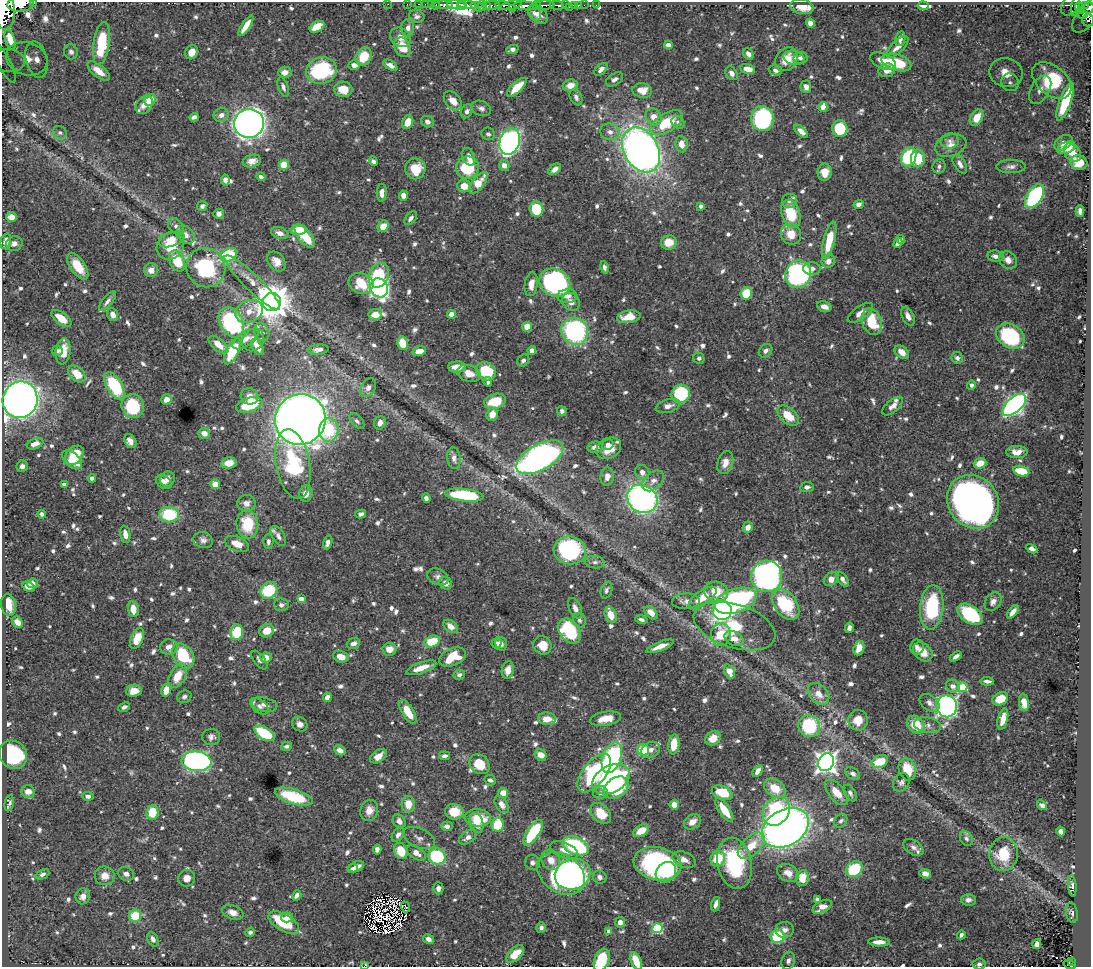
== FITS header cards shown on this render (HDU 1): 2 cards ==
NAXIS1  =                 1089
NAXIS2  =                  965

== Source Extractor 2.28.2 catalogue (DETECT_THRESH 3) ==
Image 1089 x 965 px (HDU 1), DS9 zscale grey, 1 PNG px = 1 image px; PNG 1093 x 969 px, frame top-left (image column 1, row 965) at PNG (2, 2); each listed source drawn as its Kron ellipse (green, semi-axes under 4 px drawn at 4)
Background 0.688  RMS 0.011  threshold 0.0317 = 3 sigma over >= 5 px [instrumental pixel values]
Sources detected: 871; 5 with non-positive FLUX_AUTO (blend fragments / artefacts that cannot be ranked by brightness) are neither listed nor drawn; of the other 866, the 500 brightest by FLUX_AUTO listed and drawn (366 fainter detections omitted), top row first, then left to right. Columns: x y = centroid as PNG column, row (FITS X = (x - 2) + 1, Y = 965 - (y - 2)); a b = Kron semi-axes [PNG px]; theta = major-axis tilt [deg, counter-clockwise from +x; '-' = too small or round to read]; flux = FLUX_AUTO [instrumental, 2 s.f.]
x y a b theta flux
34 3 3 2 - 72
20 4 13 7 4 2300
388 4 2 2 - 6.1
407 4 2 2 - 6.4
419 4 3 2 - 18
425 4 2 2 - 12
431 4 2 2 - 13
436 5 4 3 - 27
444 5 9 3 0 80
456 5 9 4 -5 1300
462 5 5 3 - 390
467 5 10 4 -10 1100
492 5 8 3 8 450
502 5 7 3 -5 260
511 5 10 4 13 370
536 5 4 3 - 220
543 5 11 4 4 690
557 5 7 3 -10 170
565 5 3 2 - 53
574 5 4 2 - 33
579 5 3 2 - 7.2
584 5 2 2 - 7.1
596 5 2 2 - 5.8
1070 5 11 8 52 110
1085 5 4 3 - 87
482 6 5 3 - 69
486 6 4 3 - 98
526 6 12 4 -4 1900
923 6 5 4 - 4
1075 6 10 3 77 130
477 7 7 3 -20 140
569 7 2 2 - 58
802 7 12 7 -10 7.7
1079 7 5 3 - 120
512 8 3 3 - 110
1089 8 6 5 - 380
1081 10 4 3 - 67
5 11 19 9 90 5200
534 13 8 6 -61 2.3
538 14 11 7 -43 5
1088 14 22 9 51 240
1083 15 4 3 - 45
417 16 8 6 -21 2.3
1088 20 6 6 - 140
810 23 5 4 - 5.8
246 26 12 4 57 9
317 27 8 5 28 16
408 28 9 6 -90 3.6
400 37 11 9 -36 5.9
10 39 10 5 -74 8.3
900 39 7 5 79 3.4
102 43 22 8 82 34
668 45 4 4 - 3.8
402 47 10 8 -63 15
898 47 14 6 45 5.7
512 49 6 4 21 2.9
71 52 7 7 - 4.1
192 52 7 6 - 8
748 54 6 4 -50 3.4
364 57 9 7 59 18
794 58 10 7 -12 3.4
800 58 7 6 - 2.6
27 59 21 16 -18 25
37 59 18 10 -76 13
786 59 13 10 51 10
8 60 16 11 -5 10
883 61 13 7 -24 8.3
4 62 23 6 -62 6.4
896 62 15 8 -17 26
354 65 5 4 - 4.6
390 65 8 4 -32 3.9
601 69 8 4 42 3.5
748 69 7 5 -13 7.2
775 70 6 5 - 2
887 70 8 7 - 5.8
99 71 13 6 -38 8
321 71 15 13 20 73
285 72 7 5 4 4.6
732 73 7 5 -53 3.2
1006 73 17 14 -12 19
615 79 9 5 34 2.9
1052 80 23 14 -40 54
1010 82 9 8 - 4.5
570 85 8 6 11 6.7
283 87 10 5 -71 2.6
517 87 12 5 44 14
806 87 6 5 - 4.5
343 89 9 7 -3 13
642 90 10 7 -8 8.4
1040 90 16 9 60 7.1
576 97 8 5 -63 2.4
150 100 6 5 - 18
453 101 11 7 -48 8
1065 102 20 6 71 26
144 105 10 7 51 5.2
823 107 5 4 - 7.7
481 108 10 7 -22 2.9
467 111 7 5 62 2.3
221 115 8 6 23 4.3
194 117 5 4 - 2.8
654 117 9 7 -50 7.3
976 118 9 6 60 12
762 119 12 11 - 81
408 122 7 5 68 10
427 122 7 5 -25 2.7
249 123 15 14 - 440
667 123 18 9 31 27
678 123 7 5 -38 2.2
840 129 8 7 - 30
801 131 8 4 -42 5.5
610 132 10 8 -17 4.4
60 133 7 6 - 2
488 134 7 6 - 2
950 141 9 7 9 3.3
510 142 13 10 69 270
1063 143 10 6 35 4.1
682 144 8 6 -81 6.8
951 145 16 11 19 7.1
1066 148 9 6 21 12
641 150 24 17 -61 450
1072 153 10 7 -49 9.8
469 157 9 6 -69 4.9
909 157 9 7 66 53
918 158 9 7 -90 19
252 161 9 6 12 4.4
373 161 5 4 - 3
1079 163 8 7 - 14
960 164 10 5 -59 3.4
284 165 5 5 - 17
504 165 5 5 - 4.2
939 166 7 6 - 2.4
1011 166 14 6 0 3.6
467 168 11 11 - 36
415 169 10 10 - 16
555 169 7 4 39 3.9
825 172 8 7 - 8.5
261 177 4 4 - 2.4
225 180 5 4 - 2.4
478 183 12 6 53 17
464 186 7 6 - 9.6
382 193 9 5 87 4.7
404 196 5 4 - 5.1
1035 196 13 7 57 83
789 201 7 7 - 2.5
859 204 5 4 - 3.3
202 206 5 5 - 2
701 206 4 4 - 2.2
536 209 7 7 - 31
1080 211 6 4 -90 2.5
219 214 5 5 - 2.4
791 214 14 9 -74 27
11 217 5 4 - 9
411 218 8 5 49 2.7
176 226 9 6 -48 2.8
383 226 6 5 - 8.5
298 230 7 5 2 18
280 233 9 5 -17 3.6
791 234 11 9 -52 12
186 235 10 7 -46 4.6
305 236 14 6 -50 23
172 239 13 7 19 8.7
901 239 4 4 - 3.6
829 240 19 5 77 22
6 241 8 5 76 4.7
669 242 8 7 - 12
898 243 5 4 - 3.3
14 244 8 7 - 3.5
170 246 15 13 49 20
229 255 8 6 27 43
995 256 8 5 -8 3.5
1008 260 9 8 - 5.1
177 261 11 7 -63 21
828 261 7 6 - 4.8
276 262 11 8 -54 6.3
78 266 15 7 -55 15
604 267 6 4 -78 2.3
206 268 20 19 - 54
812 269 8 6 -2 3.8
151 270 7 7 - 6.2
798 274 14 12 71 140
379 275 13 9 66 35
252 282 38 8 -44 13
361 283 12 10 -19 24
555 283 16 13 -30 170
531 284 12 6 81 7.3
379 288 10 8 -54 230
746 293 6 5 - 24
567 296 10 7 4 4.1
107 301 12 5 50 2.8
272 302 9 9 - 1700
571 302 10 8 -48 5
824 307 7 5 -16 4.6
249 311 14 11 26 9.1
860 313 15 6 35 5.7
452 314 4 4 - 9.1
113 315 6 5 - 4.7
375 315 7 5 7 9.7
908 316 10 5 -63 4.4
629 317 12 6 8 12
61 318 11 6 -38 13
231 322 16 11 -61 97
872 322 14 9 -69 25
527 327 5 5 - 11
575 331 14 13 - 110
262 332 9 7 -64 3.4
1010 336 15 11 -33 64
246 339 15 7 34 5.4
253 340 12 10 49 8.4
402 343 7 5 -81 18
218 345 11 6 -40 8.2
257 347 9 5 -59 7.1
318 350 10 5 5 3.4
57 351 5 5 - 2.2
63 351 13 7 83 10
232 351 14 6 64 29
419 351 7 4 12 7.7
532 351 4 4 - 3.4
766 351 7 6 - 3
902 352 8 5 -42 6.8
699 358 6 5 - 2.3
957 358 6 5 - 2.4
523 360 7 5 47 2.5
457 367 9 5 1 8.6
486 371 10 8 -34 33
469 373 12 8 -19 7.8
77 374 10 7 -44 14
488 382 5 4 - 2.2
971 385 5 4 - 2.4
114 386 15 7 -58 49
368 388 10 7 59 2.9
681 394 9 9 - 51
249 396 9 8 - 5.9
167 399 5 5 - 6.4
20 400 18 17 - 570
495 401 11 7 15 21
249 405 13 7 17 34
1014 405 14 7 42 290
133 406 12 11 - 43
668 406 12 6 15 4.6
893 406 12 6 40 3.9
562 411 5 4 - 2.9
492 414 6 5 - 8
788 416 12 7 -40 15
300 419 26 25 - 960
357 421 9 5 -48 2.1
380 423 7 5 65 3.8
329 430 12 9 85 33
204 433 6 5 - 5.8
130 441 7 5 -57 4.3
35 444 8 5 21 5.4
608 445 6 5 - 2.8
595 447 7 5 11 4.2
609 448 13 10 29 12
1017 452 10 6 2 5.6
74 455 11 8 46 18
540 457 26 12 29 280
454 458 11 6 -81 3.6
72 460 12 7 -43 15
229 463 7 5 9 9
725 463 12 8 75 7.1
980 463 6 5 - 11
293 464 35 17 -80 63
22 466 6 5 - 3.1
1021 471 8 5 -13 18
642 472 7 6 - 4.2
607 477 9 6 80 5.6
92 478 4 4 - 2.7
167 479 8 7 - 4.4
653 481 12 8 43 5.5
164 482 8 6 -38 3.1
215 484 5 5 - 8.4
64 485 4 4 - 3.2
807 487 7 5 7 2.7
306 494 8 6 74 6.6
464 495 19 6 -7 56
426 498 5 4 - 2.3
642 499 15 13 -28 240
973 502 28 25 -51 510
246 503 9 8 - 4.7
42 514 4 3 - 2
361 514 5 4 - 2.6
169 515 10 8 -2 39
247 524 14 11 -84 27
748 527 6 5 - 4.1
125 534 8 5 -79 5.6
278 536 11 6 -59 2.8
203 540 10 8 -18 3.1
268 541 7 5 88 2.2
328 543 7 4 73 2.8
237 544 13 7 -21 8.6
1032 549 6 4 -29 2.8
570 550 16 14 -7 77
595 562 10 6 -5 2.5
767 576 16 15 - 280
438 577 11 8 -23 3.4
831 579 8 6 38 7.1
843 579 9 4 -55 3.1
33 583 5 5 - 5.5
446 583 6 6 - 3.7
29 587 7 4 -27 5
269 590 9 8 - 34
606 590 8 5 73 2.4
716 592 12 10 -12 16
703 597 16 7 34 16
301 599 4 4 - 4.7
686 601 14 8 3 4.2
736 601 21 12 18 160
993 602 10 7 56 3.6
786 604 17 11 -52 41
8 605 11 7 -80 15
281 605 7 6 - 2.5
932 607 22 11 85 55
575 608 11 6 -66 4.5
133 609 8 5 -84 8.9
722 611 9 9 - 150
1013 612 8 4 52 4.4
651 613 8 5 -44 7.5
970 614 14 8 -34 59
611 615 8 5 -67 10
641 619 6 4 -12 2
580 620 7 6 - 2.4
17 622 6 5 - 6.7
450 626 8 5 -37 6
734 626 42 22 -18 35
849 628 5 4 - 2.9
267 631 7 6 - 11
569 631 14 9 -54 53
237 632 8 6 74 24
721 635 11 10 - 21
137 638 11 6 65 15
734 639 10 7 -27 6.8
432 642 8 5 17 21
496 643 5 5 - 2.8
353 644 7 5 23 3.4
501 644 7 5 -78 2.8
542 645 9 9 - 12
660 646 15 4 21 6.3
169 647 9 7 4 4.9
917 647 7 7 - 2.9
859 648 7 5 71 7
389 649 7 6 - 7.8
923 652 11 8 -40 10
183 656 13 10 -56 33
956 656 6 3 34 2.9
266 657 5 5 - 7
341 657 8 5 -16 7.3
452 657 14 8 22 24
259 660 11 5 -52 2.2
421 668 16 5 20 10
508 670 9 6 80 6.6
729 671 7 5 -67 10
459 675 6 5 - 2.3
178 676 13 7 61 13
987 681 7 3 -6 2.7
953 686 7 6 - 4
962 687 5 5 - 32
166 690 6 5 - 8.7
134 691 8 6 7 6.2
818 694 12 9 -46 7.3
184 697 7 6 - 2.2
327 697 5 4 - 3.5
1000 699 8 6 29 13
1024 702 9 5 -82 7.5
930 703 11 7 -37 3.5
264 705 13 7 -12 3.8
260 706 10 6 -37 2.5
947 706 11 10 - 250
124 707 6 4 26 2.4
408 712 13 6 -59 14
547 719 9 6 -2 8.3
606 719 15 7 10 11
1003 719 11 5 77 7
858 720 10 10 - 11
300 724 8 7 - 3.5
916 724 10 7 -45 17
927 725 13 8 -9 4.2
809 726 11 10 - 57
264 733 11 6 -31 36
211 737 9 8 - 3
713 738 8 6 35 8.8
674 744 10 5 83 14
286 746 6 4 16 2.3
340 750 6 4 -30 5.6
643 750 6 6 - 26
651 750 10 7 28 4.3
13 755 15 13 -45 67
541 755 6 5 - 8.4
378 756 9 6 34 8
444 756 5 4 - 2.1
612 757 16 9 69 86
196 761 15 9 -6 300
880 761 8 6 26 19
826 762 9 7 63 420
480 764 11 9 -44 18
907 769 11 8 -71 17
758 771 6 4 60 4.5
594 773 23 11 52 91
853 774 8 5 -31 2.8
611 779 20 13 28 130
490 780 6 5 - 2.2
901 782 10 7 55 2.3
616 788 14 9 34 37
775 788 12 8 -35 15
28 792 7 6 - 5.3
837 792 15 7 -50 10
503 793 5 5 - 8.6
600 793 7 6 - 2.2
722 793 11 6 -21 23
850 793 9 5 -59 2.4
88 796 5 4 - 2.4
294 797 20 7 -17 34
9 803 8 4 77 2
408 804 8 6 -88 11
502 805 9 5 -57 4.3
674 805 5 4 - 8.2
1042 805 5 4 - 3
369 810 11 8 72 6.1
724 810 13 5 -56 15
776 811 15 12 55 83
152 812 7 6 - 18
454 812 9 7 -9 17
601 813 12 8 -47 16
478 818 13 8 -5 21
399 821 7 6 - 3.7
841 821 7 6 - 2
692 822 9 6 34 6.2
476 823 10 6 -73 8.4
498 825 7 6 - 23
447 826 5 4 - 4
785 828 25 18 29 510
641 831 8 5 31 12
1061 832 5 4 - 2.8
533 833 15 6 56 55
398 835 8 5 52 3.1
468 837 10 6 32 4.3
419 838 17 9 -25 4.8
966 838 8 6 -57 2.3
576 846 14 8 -23 82
751 846 16 9 43 13
913 847 11 7 -34 3.4
377 849 5 4 - 3.8
564 850 14 7 -23 6.8
401 851 8 6 -67 18
416 853 10 6 -34 5.5
1004 854 17 14 85 23
437 856 8 7 - 70
718 859 8 7 - 19
551 860 10 8 -54 8
684 860 12 7 -22 5
532 863 7 7 - 2.8
734 863 26 17 -78 56
657 864 24 16 -12 130
356 867 8 5 25 4.8
353 869 5 4 - 2.7
854 869 9 7 40 36
666 872 11 9 45 20
788 873 11 8 -26 7
42 874 7 4 24 2.1
126 874 8 6 -22 3.5
561 874 26 18 -34 170
573 874 18 15 18 92
925 874 6 4 -21 3.8
105 876 10 9 - 6.8
600 877 7 6 - 2.9
187 878 8 8 - 5.5
802 878 8 6 81 12
1072 886 10 4 -85 2.4
438 888 6 5 - 3.8
297 895 5 4 - 3.6
83 896 8 7 - 4.5
817 899 4 4 - 2.6
968 900 7 5 -1 2.6
715 904 7 3 72 3
406 907 5 2 - 2.4
822 907 10 5 29 7.2
233 912 11 7 -20 5.1
1072 913 10 6 -80 2.2
135 916 6 6 - 18
287 918 6 4 16 4.1
620 922 5 5 - 4.6
284 923 17 8 -31 30
541 928 5 4 - 2.4
657 928 5 5 - 52
784 930 9 8 - 3.7
609 931 4 4 - 6.7
250 932 5 4 - 2.1
961 935 4 4 - 2
778 936 7 6 - 41
153 939 7 5 -63 3.1
428 939 6 4 -29 3.6
879 942 11 4 -1 6.7
1037 944 5 4 - 4
515 954 11 6 45 13
602 960 12 7 69 35
636 961 9 5 -67 16
788 961 9 6 72 2.8
1071 961 3 2 - 7.9
979 964 6 5 - 2.1
1070 965 6 3 -20 30
364 966 3 2 - 19
At the frame edge (FLAGS 8, measured only in part): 11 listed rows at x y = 34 3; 20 4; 1089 8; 5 11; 1088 14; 4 62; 602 960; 636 961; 979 964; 1070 965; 364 966
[366 fainter detections neither listed nor drawn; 5 non-positive-flux detections neither listed nor drawn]